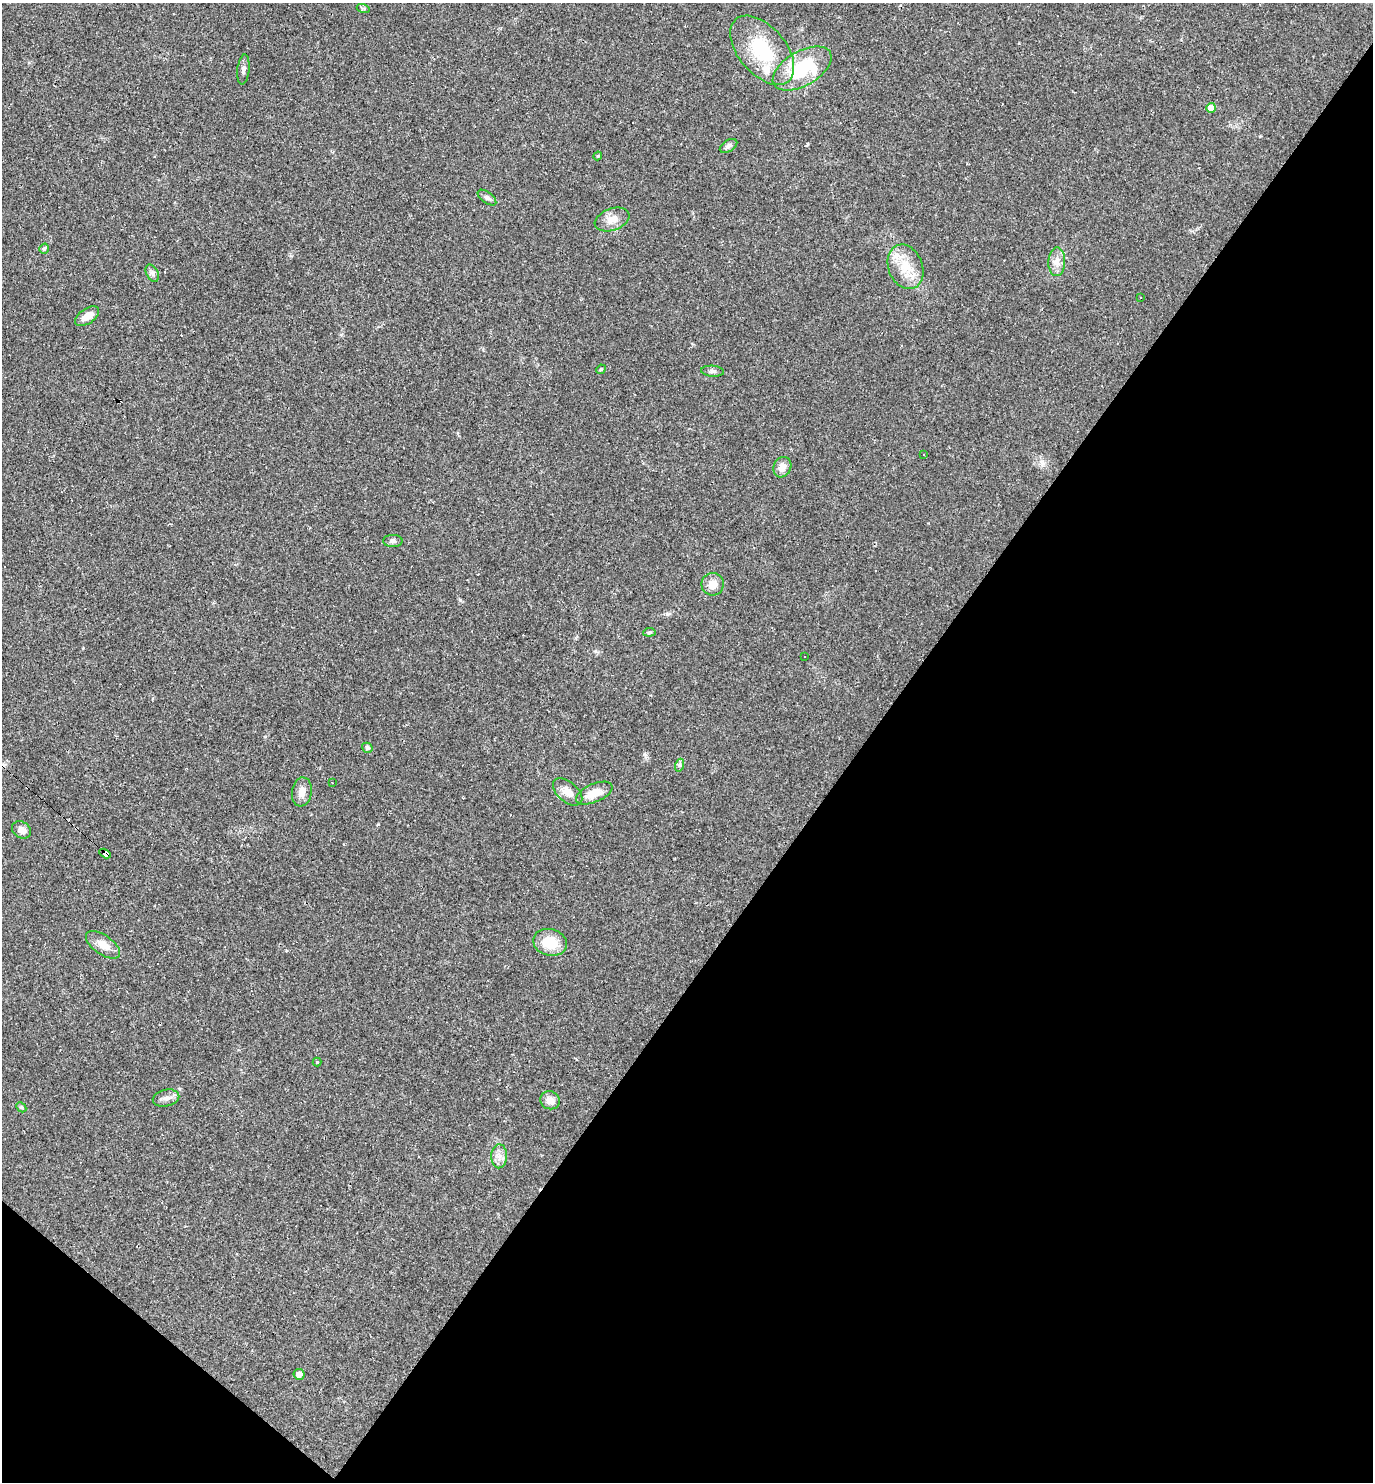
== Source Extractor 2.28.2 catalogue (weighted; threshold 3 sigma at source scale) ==
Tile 15 of 4 x 4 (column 3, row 4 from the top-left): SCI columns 3034-4404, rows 1-1480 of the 5925 x 5920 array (HDU 1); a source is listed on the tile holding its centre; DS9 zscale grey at full resolution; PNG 1375 x 1484 px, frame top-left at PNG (2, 3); each listed source drawn as its Kron ellipse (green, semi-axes under 4 px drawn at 4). Shown black and unused: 39% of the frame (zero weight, under 2 of 3 exposures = <1% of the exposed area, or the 3 px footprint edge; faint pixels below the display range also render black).
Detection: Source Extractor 2.28.2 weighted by HDU 2 'WHT'; one run over the whole footprint, this tile lists its part. Background 0.0292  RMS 0.0039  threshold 0.0176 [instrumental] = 3 sigma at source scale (4.5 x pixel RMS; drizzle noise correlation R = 1.50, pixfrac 1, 0.05/0.05 arcsec/px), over >= 5 px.
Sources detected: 51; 11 cosmic-ray / hot-pixel residue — neither listed nor drawn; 1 inside a brighter listed object's ellipse — not listed separately; the other 39 listed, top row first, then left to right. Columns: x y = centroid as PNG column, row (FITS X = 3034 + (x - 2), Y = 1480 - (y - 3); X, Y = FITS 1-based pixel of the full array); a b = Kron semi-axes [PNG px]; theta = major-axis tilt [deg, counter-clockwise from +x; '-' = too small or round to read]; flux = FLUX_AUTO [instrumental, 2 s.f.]
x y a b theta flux
363 8 6 4 -18 0.51
762 50 41 23 -49 25
802 68 32 17 30 25
243 69 15 6 84 1.6
1211 108 5 5 - 3.6
728 146 10 5 32 1.4
598 156 4 4 - 0.47
487 197 11 5 -36 1.1
612 220 18 11 20 4.2
44 249 5 4 - 0.74
1057 262 14 8 89 3.2
905 267 23 17 -68 9.8
152 273 9 6 -61 1.2
1141 298 2 2 - 0.34
87 316 13 7 34 3.8
601 369 5 4 - 0.4
712 371 11 5 -4 1
923 454 3 2 - 0.47
782 467 10 8 63 3.3
393 541 10 6 1 1.1
713 584 11 11 - 3.9
649 632 6 4 7 0.59
805 657 3 2 - 0.46
367 748 5 4 - 1.1
680 765 6 4 72 0.72
332 783 3 2 - 0.61
302 792 14 10 82 3.3
568 792 17 10 -41 4.1
594 793 19 9 23 6.5
22 830 10 8 -29 2.4
105 854 6 4 -30 81
550 942 17 13 -14 10
103 945 20 9 -35 4.5
317 1062 4 4 - 0.42
166 1098 13 8 13 2.2
550 1100 10 9 - 3.1
21 1107 6 4 -46 0.54
499 1156 12 8 87 2.5
299 1374 5 5 - 2.2
Overlapping masked pixels (flux is a lower limit): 1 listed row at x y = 105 854
Unlisted compact peaks at least as high as the median listed source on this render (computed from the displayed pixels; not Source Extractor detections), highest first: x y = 667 614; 460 600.